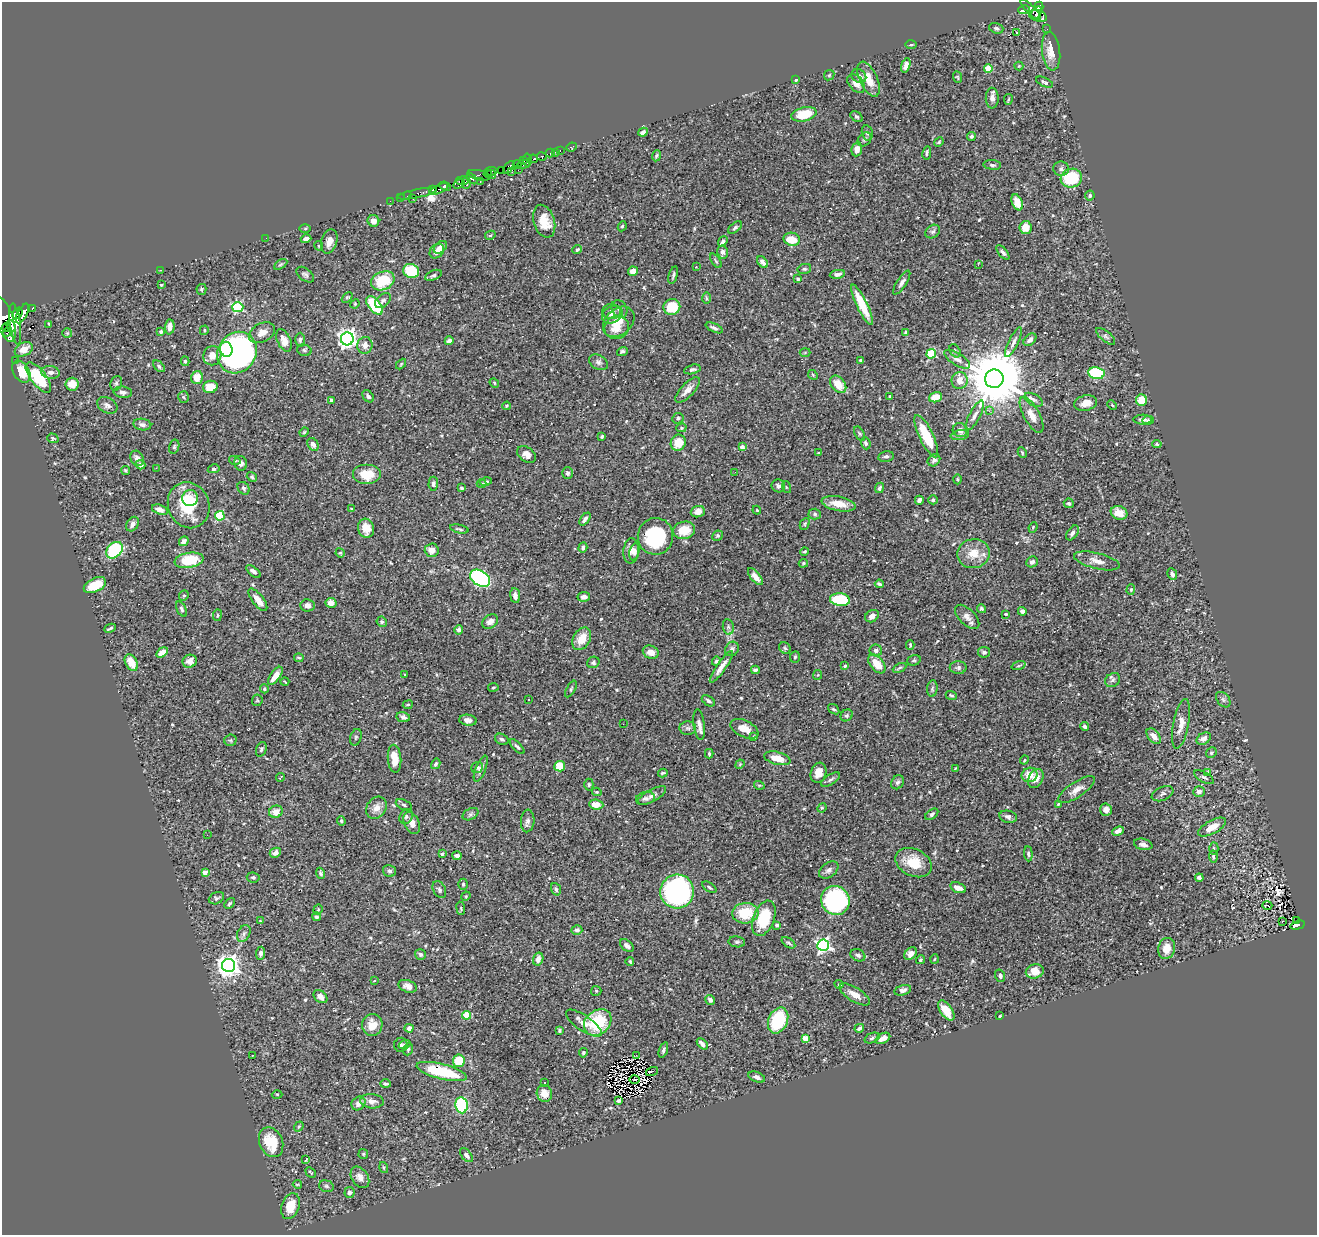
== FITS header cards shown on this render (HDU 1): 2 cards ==
NAXIS1  =                 1315
NAXIS2  =                 1233

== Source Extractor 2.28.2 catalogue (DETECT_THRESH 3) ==
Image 1315 x 1233 px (HDU 1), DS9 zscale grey, 1 PNG px = 1 image px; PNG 1319 x 1237 px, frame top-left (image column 1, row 1233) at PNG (2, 2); each listed source drawn as its Kron ellipse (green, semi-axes under 4 px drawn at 4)
Background 0.345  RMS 0.014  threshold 0.042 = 3 sigma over >= 5 px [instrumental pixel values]
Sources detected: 561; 2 with non-positive FLUX_AUTO (blend fragments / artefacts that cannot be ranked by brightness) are neither listed nor drawn; of the other 559, the 500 brightest by FLUX_AUTO listed and drawn (59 fainter detections omitted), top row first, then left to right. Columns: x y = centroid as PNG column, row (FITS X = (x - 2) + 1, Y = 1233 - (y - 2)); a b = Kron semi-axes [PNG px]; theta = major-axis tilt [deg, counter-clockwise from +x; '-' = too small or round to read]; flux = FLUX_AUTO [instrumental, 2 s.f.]
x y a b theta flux
1039 7 5 4 - 430
1031 9 14 4 -45 290
1024 10 6 4 14 130
1036 13 7 3 55 270
1038 16 9 5 -21 320
996 28 7 5 -18 2
1047 29 2 2 - 3.2
1017 32 3 2 - 1.3
911 45 6 4 1 1.2
1051 51 19 9 -83 13
906 65 7 4 71 4
1019 66 4 4 - 0.9
988 68 4 4 - 25
829 75 6 4 45 1.2
859 76 8 6 -36 4.5
957 77 6 4 -67 1
869 79 19 9 -65 16
796 80 3 3 - 1.1
1045 82 9 4 -24 3.4
856 83 11 7 -49 7.2
992 98 10 6 -87 4.7
1008 99 5 3 - 0.99
804 114 13 7 13 23
857 117 7 4 -37 1.6
643 132 5 3 - 3.9
867 133 7 5 -77 2.3
971 136 4 4 - 2.1
864 139 8 6 47 2.3
939 142 5 4 - 1.1
572 147 5 4 - 12
857 149 7 5 78 5.9
560 150 3 2 - 14
555 152 2 2 - 3.9
550 153 5 3 - 23
927 153 7 3 81 1.6
656 156 5 4 - 1.5
542 157 5 3 - 91
533 159 5 3 - 220
527 160 6 3 -83 24
524 161 2 2 - 16
523 164 6 3 7 19
517 165 4 3 - 33
992 165 9 4 -5 2.3
509 167 7 4 50 85
1061 169 8 7 - 2.9
502 170 4 3 - 84
518 170 2 2 - 5
491 171 6 3 7 140
512 171 3 3 - 29
488 174 4 3 - 100
492 174 5 3 - 150
479 175 11 5 -15 190
1071 178 11 9 17 47
472 179 7 3 -43 380
462 181 6 3 8 130
480 181 4 3 - 310
466 183 6 4 87 610
459 184 6 4 32 320
445 186 6 4 -24 340
439 189 10 4 26 470
433 190 4 3 - 350
417 194 20 3 11 80
407 196 2 2 - 6.2
1090 196 5 4 - 2
401 198 3 2 - 13
413 199 3 2 - 62
390 201 2 2 - 7.4
1017 202 8 5 -67 11
373 221 6 5 - 5
544 221 17 10 -72 18
622 226 5 4 - 1.4
735 228 8 4 37 1.8
1025 228 6 6 - 15
305 229 6 4 1 1.1
933 231 8 6 35 2.3
490 235 5 4 - 1.2
266 238 2 2 - 2.8
306 239 5 4 - 4.4
792 239 8 6 -12 20
329 241 12 8 73 7.5
723 241 6 4 51 2.5
319 246 5 4 - 1
440 247 7 5 41 6.6
577 250 5 3 - 1.8
437 251 8 6 45 7.8
722 252 6 5 - 2.8
1003 252 9 4 -50 2.7
716 261 8 4 -55 1.4
763 262 7 4 -48 4.8
281 264 7 4 30 1.5
978 265 4 2 - 1.3
696 267 3 3 - 0.97
804 269 7 5 13 1.6
160 270 3 2 - 2.2
411 271 8 7 - 35
633 271 5 4 - 5.3
837 274 8 4 10 3.4
305 275 10 6 -38 2.5
433 275 8 4 23 2.1
673 275 9 3 74 1.6
798 279 4 4 - 1.2
383 281 12 9 22 35
902 283 14 4 57 3.7
161 285 4 3 - 1.1
201 289 5 5 - 1.3
347 297 6 4 44 1.3
706 298 6 4 -89 1.3
383 301 9 5 42 2.4
355 304 5 4 - 1
374 305 11 6 -51 47
862 305 22 5 -65 27
238 307 5 5 - 97
672 307 8 8 - 32
32 308 3 3 - 95
619 309 9 7 -55 3.4
611 311 9 7 -2 3.7
18 313 6 4 71 1700
22 314 11 5 62 2800
612 315 11 8 26 4.9
4 319 23 8 -71 2400
619 322 18 13 42 17
15 324 21 5 -83 2800
49 324 4 3 - 0.9
11 326 6 3 -68 550
170 327 7 5 86 6.9
7 328 4 3 - 320
617 328 12 11 - 13
714 328 9 4 -26 2.6
204 330 5 3 - 1.1
7 332 4 3 - 450
161 332 4 4 - 2.3
905 332 4 3 - 0.99
67 333 5 5 - 0.95
262 333 14 9 27 7.8
1106 336 11 5 -40 2.7
347 339 6 6 - 510
284 340 12 6 -66 8.2
300 340 7 4 88 2.2
1030 340 7 5 44 3.6
449 341 4 4 - 3.7
1013 342 16 5 64 4.1
365 345 8 7 - 5.9
24 349 9 6 28 10
226 349 7 6 - 38
304 350 7 5 -16 2
955 351 7 5 -56 1.7
622 352 5 4 - 2.1
805 352 5 3 - 0.97
237 353 21 19 58 390
931 354 5 4 - 58
212 356 10 9 - 8.7
957 359 15 6 -32 4.9
15 360 2 2 - 5.6
861 360 3 2 - 1.1
185 361 5 4 - 1.6
598 362 10 7 -29 3.5
401 364 6 3 46 1.1
159 366 7 4 -46 2.1
692 369 8 4 12 2.2
21 372 12 8 -59 19
50 372 9 6 -6 3.7
1096 373 8 6 -11 63
813 375 5 4 - 1
38 377 18 7 -52 51
197 377 6 6 - 12
994 379 9 9 - 8900
960 380 8 8 - 8.4
116 383 7 5 71 2
494 383 5 4 - 1
72 384 6 6 - 11
838 384 10 7 -49 15
210 387 7 6 - 15
688 390 16 6 46 7.1
123 392 9 5 -6 3.2
368 396 7 5 -49 2.3
183 397 6 5 - 1.3
890 397 4 3 - 1.2
936 397 7 5 20 15
331 400 4 3 - 3.2
1033 400 10 5 -28 3.3
1142 400 6 5 - 22
1086 403 12 7 13 8.9
107 405 11 7 -29 3.9
1112 405 5 3 - 0.91
506 406 4 3 - 0.92
989 411 4 4 - 1.9
975 415 16 5 62 4.6
1032 415 20 8 -61 10
678 418 6 5 - 1.9
1143 420 9 5 1 3.6
1148 420 6 4 4 1.7
142 424 9 6 -9 3.1
681 428 5 4 - 1.3
960 430 7 7 - 5.7
304 432 5 4 - 1.1
859 434 8 4 -58 1.5
960 435 9 5 8 2.5
602 436 4 3 - 1.2
926 436 23 7 -64 35
53 438 6 4 -17 1.2
678 443 8 7 - 15
866 443 6 4 -68 1.8
313 444 7 5 -58 3.6
1157 444 5 4 - 1.3
174 447 7 5 76 1.9
742 447 4 4 - 3.3
1022 452 5 3 - 0.94
819 453 4 3 - 0.89
526 455 10 7 -35 5.9
886 456 8 5 10 2.3
137 458 8 6 -62 4.4
235 460 6 3 -17 1.2
934 460 7 5 43 2.8
241 463 7 6 - 3.9
141 465 5 4 - 3.9
156 468 2 2 - 7.3
214 469 6 4 13 1.6
126 470 4 3 - 1.2
735 472 2 2 - 1.5
567 473 6 5 - 1.9
367 474 14 10 0 18
252 477 5 4 - 1.8
957 479 5 3 - 0.89
486 482 6 4 12 1.5
433 484 7 5 86 2.5
482 484 5 4 - 0.99
778 486 7 6 - 2.9
786 487 6 4 -72 1
244 488 7 5 -51 1.9
462 488 4 3 - 1.6
879 488 5 4 - 1.8
190 498 8 7 - 6.1
919 500 4 4 - 4.4
933 500 5 4 - 1.8
1069 503 5 5 - 1.8
838 504 17 7 -11 13
189 505 23 20 -69 43
351 509 4 3 - 0.98
160 510 8 5 -18 5.9
757 510 4 3 - 0.92
698 512 7 5 20 6.7
1119 513 8 6 -21 12
815 514 6 5 - 1.6
220 516 5 4 - 60
585 519 7 3 52 4
132 524 8 5 58 3.9
805 524 6 4 62 1.4
1033 527 5 3 - 1.1
366 528 9 8 - 11
459 529 9 3 -13 1.5
684 530 11 8 11 16
1073 533 8 5 55 3.2
655 536 18 17 - 62
717 536 5 5 - 1.7
184 541 5 4 - 3.2
583 548 5 4 - 2.4
114 550 9 7 45 73
432 550 7 6 - 7.2
631 551 12 7 84 5.2
634 552 8 5 76 2.7
804 552 4 3 - 1.2
340 553 5 4 - 1.1
973 554 16 14 10 16
189 560 14 7 9 35
1097 561 23 8 -14 8.4
1032 562 6 5 - 3.1
803 563 5 4 - 1.2
253 571 8 4 -39 2.7
1172 574 6 4 -64 2.2
755 577 10 4 -50 6.3
480 578 11 7 -33 140
879 584 4 3 - 2.3
95 585 12 6 25 25
1131 590 5 4 - 1.2
515 595 7 5 -82 4.4
184 596 5 4 - 1.3
584 597 6 5 - 4.2
258 600 13 5 -52 8.1
840 600 10 6 -7 42
331 603 5 5 - 5.4
307 605 7 6 - 4.3
182 609 8 4 -64 2.1
981 609 4 4 - 1.6
1022 611 4 4 - 3.3
1006 614 3 3 - 0.92
217 615 6 3 82 1
872 616 7 5 35 4.4
967 617 15 8 -44 5.4
382 622 5 5 - 1.6
490 622 8 6 36 5.4
728 627 8 5 -83 2.3
110 628 6 2 26 1.6
459 630 5 4 - 2.8
582 639 12 8 60 16
910 645 5 3 - 1.2
785 648 6 5 - 1.6
732 649 8 6 52 2.6
876 650 6 6 - 2.4
162 652 6 4 33 7.8
651 652 8 6 -25 8.1
984 652 6 5 - 3.5
795 657 6 5 - 1.5
299 658 5 3 - 1.2
914 660 7 5 15 1.5
190 661 7 6 - 4.8
716 661 4 3 - 1.7
593 662 6 5 - 2.3
131 663 9 5 -61 15
877 664 11 6 -50 15
845 666 4 3 - 1.1
1018 666 7 3 19 1
721 667 19 4 55 7.3
900 668 7 4 27 1.5
958 668 8 6 0 2.3
755 670 4 4 - 3
405 675 3 2 - 1.3
818 675 5 4 - 0.96
275 676 11 5 54 9.2
1113 680 8 6 37 2.6
285 682 4 2 - 1.1
493 687 5 2 - 0.93
264 689 4 4 - 1.2
571 689 9 3 60 1.4
932 689 8 5 84 2
951 695 5 3 - 1.3
257 700 6 5 - 1.1
528 700 3 3 - 4.5
1223 700 9 6 -49 2.4
708 701 7 4 -34 2.5
408 705 5 2 - 1
834 709 6 4 -37 1.4
847 715 6 5 - 1.8
403 717 7 5 -12 2.7
468 720 9 5 -8 4.2
623 724 2 2 - 3.8
699 724 15 5 -83 5.3
1181 724 25 8 79 9.8
1085 727 4 3 - 2.1
688 728 8 6 -2 2.6
744 729 15 8 -26 11
1154 736 9 5 -49 6.1
356 737 8 5 72 1.7
754 737 3 3 - 1.1
502 739 7 5 -27 2.4
1204 739 8 5 31 5
230 740 6 5 - 1.5
517 747 9 4 -46 2
261 749 7 5 69 1.7
1211 753 5 5 - 1.7
709 754 4 3 - 1.6
777 758 13 6 -14 13
395 759 14 6 -86 14
1024 760 4 3 - 0.89
436 764 5 4 - 1.6
740 764 5 4 - 0.95
560 766 5 5 - 20
477 767 6 5 - 1.9
955 768 3 2 - 0.89
481 769 14 5 68 4.2
1207 772 4 3 - 1.1
663 773 5 3 - 1.2
818 773 10 7 73 8.2
1030 775 8 7 - 11
281 777 4 2 - 1
1204 777 11 5 -30 2.7
1036 779 10 7 61 8.7
830 780 10 5 33 2.6
897 782 7 6 - 2.3
589 785 6 4 88 1.3
759 785 5 3 - 0.92
1076 790 21 7 33 8.4
597 792 5 4 - 1.3
1199 792 6 5 - 4.3
1163 794 11 6 23 2.2
652 796 16 6 29 4.4
645 798 9 6 10 2.8
1058 804 4 3 - 1
404 805 9 5 -24 2.3
596 805 7 5 -6 10
376 808 12 9 54 7.1
822 808 5 4 - 1
1106 810 6 6 - 5.8
276 812 7 6 - 8.5
470 814 8 5 27 2.4
932 814 7 4 38 2.2
406 817 8 6 55 2.6
1008 817 9 6 -12 4.2
341 821 5 3 - 1.2
528 821 11 7 86 3.9
412 823 11 7 -63 8
1212 827 15 6 29 13
1118 831 6 4 22 4.9
207 835 3 2 - 1.2
1143 844 9 5 -12 3.8
1214 848 6 4 -87 1.4
275 853 6 4 28 4.4
442 854 3 3 - 1.1
1028 854 7 4 -85 1.6
457 856 4 4 - 3.5
1213 857 6 4 -85 1.9
914 863 19 13 -26 23
829 870 11 7 35 4.1
390 871 7 5 -16 2.2
205 873 4 4 - 8.7
321 873 5 4 - 1.8
253 877 6 5 - 1.8
1199 878 4 3 - 2.6
463 884 5 4 - 1.5
709 887 8 4 -35 1.8
958 888 8 5 -20 7.3
556 889 6 5 - 2.2
439 890 9 6 -63 2.2
677 891 17 16 - 190
466 896 5 4 - 1
216 898 8 5 26 2
835 900 15 14 - 130
229 903 6 4 46 1.4
1267 905 5 3 - 2.2
461 908 6 3 -82 1.1
318 910 5 4 - 1.1
745 913 13 10 5 29
316 917 4 4 - 2.1
764 918 18 10 69 39
1297 920 4 2 - 3.7
260 921 3 3 - 0.95
1282 921 3 2 - 1.9
777 925 4 3 - 3.8
1298 925 7 4 16 30
577 930 5 5 - 2.7
244 933 9 6 61 2.8
737 942 8 5 -8 1.9
788 943 8 4 -36 1.7
823 945 6 5 - 210
627 946 8 5 -37 3.1
1167 948 10 8 75 10
261 953 6 4 84 3.1
420 954 5 5 - 2.5
910 954 7 5 48 6.2
858 955 8 6 -27 3.4
538 959 7 5 73 5.9
934 959 5 3 - 0.89
920 960 4 3 - 1.2
630 961 4 3 - 1
228 965 6 6 - 750
1035 971 9 7 13 13
1000 976 6 5 - 2.6
374 981 3 2 - 2.1
839 984 4 3 - 1.2
407 986 9 6 -20 4.1
903 990 8 5 14 3.2
596 991 5 5 - 1.2
855 994 17 7 -32 8.9
320 997 8 5 -41 5.9
710 1000 5 4 - 2.9
946 1010 11 6 -54 15
467 1015 4 4 - 22
1000 1016 3 2 - 0.94
778 1020 13 9 66 51
598 1022 15 12 40 49
584 1023 21 7 -34 9.5
372 1025 11 10 - 9.7
409 1028 4 4 - 4.3
859 1028 5 3 - 2.7
559 1030 3 3 - 1.5
872 1038 8 5 22 1.9
883 1038 8 5 29 6.6
805 1039 4 4 - 22
702 1044 7 4 -45 3.7
401 1045 7 7 - 2.4
404 1045 6 3 19 1.5
408 1049 6 4 69 1.6
663 1050 8 4 71 1.9
583 1053 5 4 - 1.3
253 1055 3 2 - 1.2
636 1055 3 2 - 0.95
459 1061 6 6 - 28
652 1071 6 2 17 3.5
442 1072 26 7 -14 47
757 1077 8 5 -22 3.1
634 1080 5 2 - 1.1
544 1082 3 3 - 6.6
385 1084 5 2 - 1.4
277 1094 5 3 - 0.97
544 1094 8 7 - 8.8
372 1101 12 7 -4 5.4
619 1101 4 3 - 1.4
358 1103 7 6 - 4.8
461 1105 8 6 -81 91
299 1126 5 4 - 1.2
271 1142 15 11 -66 30
363 1154 5 4 - 1.1
466 1155 8 5 -50 3.5
306 1160 3 3 - 14
384 1167 6 4 -72 1.2
311 1173 6 3 -43 1.2
360 1177 12 8 -56 6.9
297 1184 5 3 - 1
326 1186 7 5 -17 2
350 1192 5 5 - 3.1
290 1206 13 9 72 18
At the frame edge (FLAGS 8, measured only in part): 1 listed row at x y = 4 319
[59 fainter detections neither listed nor drawn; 2 non-positive-flux detections neither listed nor drawn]